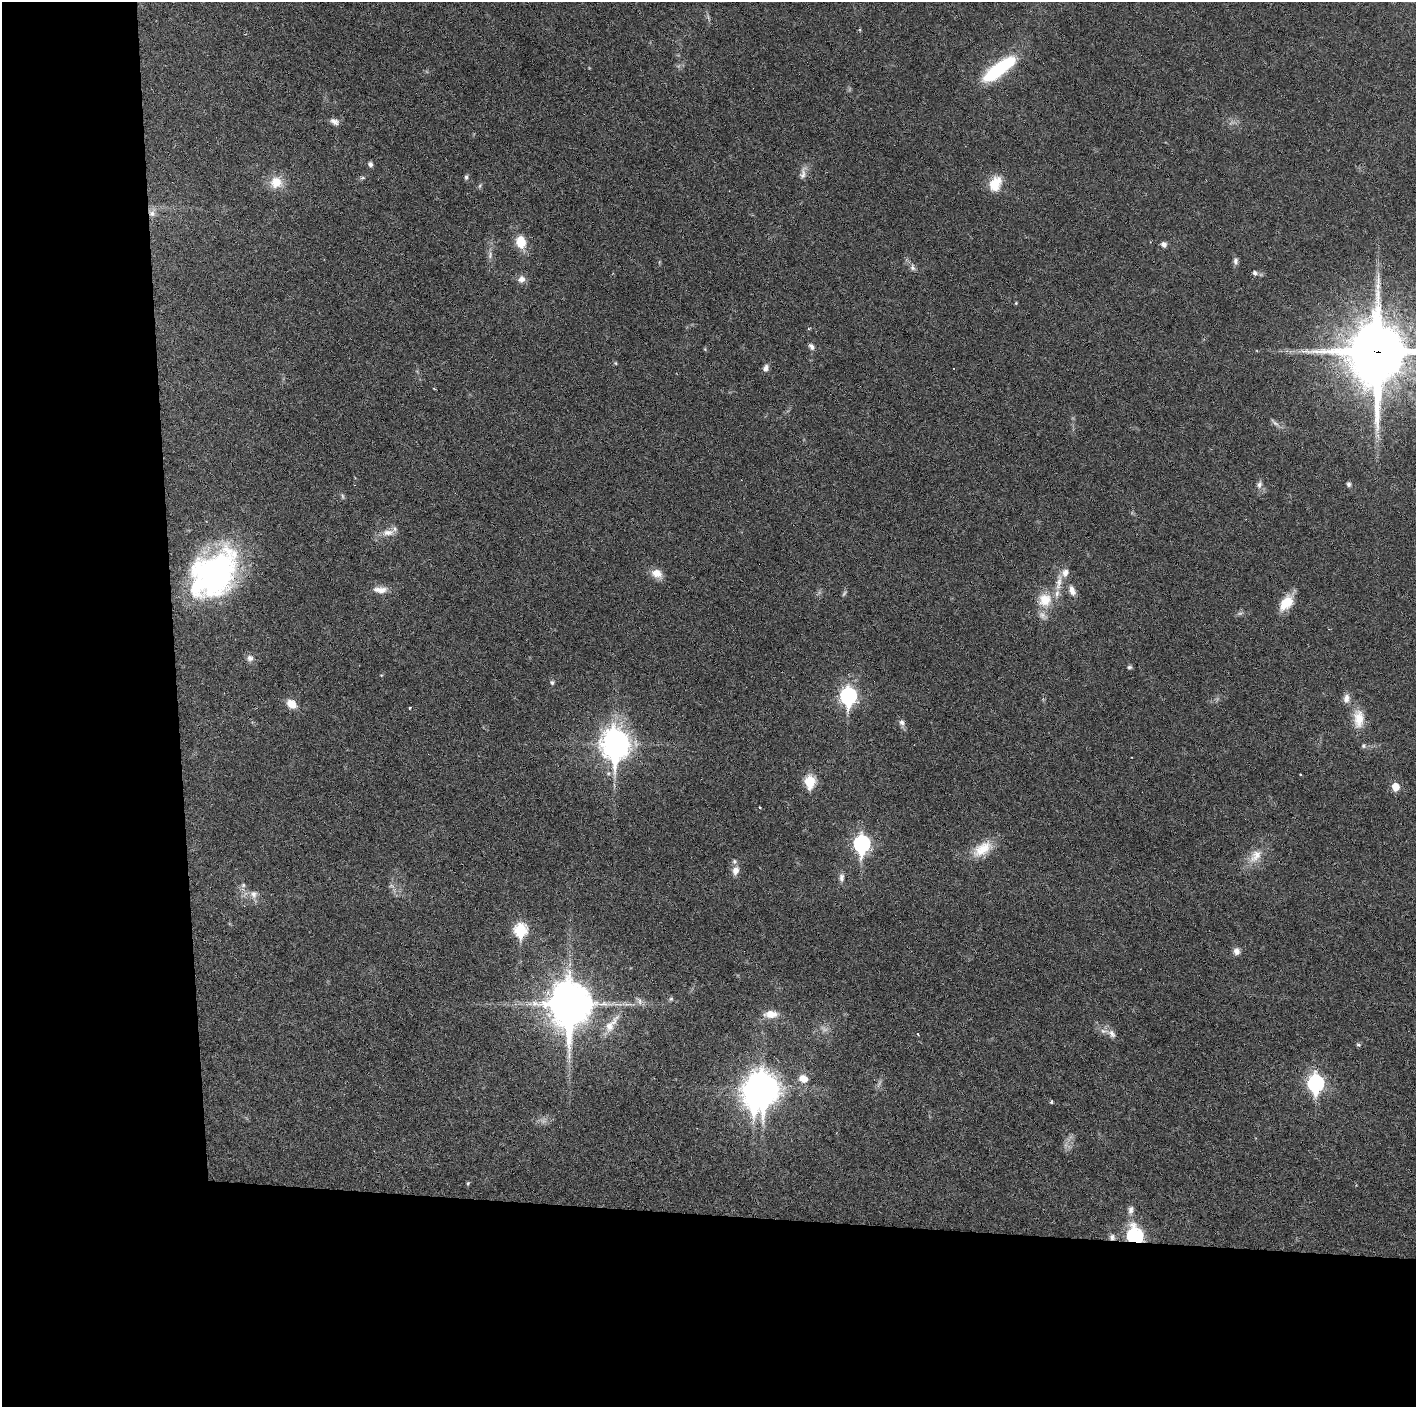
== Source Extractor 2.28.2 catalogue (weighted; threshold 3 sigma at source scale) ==
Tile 7 of 3 x 3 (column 1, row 3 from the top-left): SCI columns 1-1414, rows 1-1405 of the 4242 x 4218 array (HDU 1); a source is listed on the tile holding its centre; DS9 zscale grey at full resolution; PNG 1418 x 1409 px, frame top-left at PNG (2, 2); no overlay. Shown black and unused: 24% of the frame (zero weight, under 3 of 6 exposures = <1% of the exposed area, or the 3 px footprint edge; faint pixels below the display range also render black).
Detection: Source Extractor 2.28.2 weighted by HDU 2 'WHT'; one run over the whole footprint, this tile lists its part. Background 0.0253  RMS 0.002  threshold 0.00821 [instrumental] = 3 sigma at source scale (4.09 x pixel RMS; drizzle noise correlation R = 1.36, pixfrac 0.8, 0.05/0.05 arcsec/px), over >= 5 px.
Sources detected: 89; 7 too faint to see at this stretch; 3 inside a brighter object's white glare — not listed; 4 inside a brighter listed object's ellipse — not listed separately; the other 75 listed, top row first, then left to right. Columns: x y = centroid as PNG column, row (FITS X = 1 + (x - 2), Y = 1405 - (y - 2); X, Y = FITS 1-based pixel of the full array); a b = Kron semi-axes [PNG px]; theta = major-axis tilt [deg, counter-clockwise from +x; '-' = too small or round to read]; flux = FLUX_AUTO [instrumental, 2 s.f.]
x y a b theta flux
996 71 34 15 37 11
334 121 12 7 -22 0.89
370 164 7 6 - 0.53
803 173 20 8 75 1.2
466 177 7 5 83 0.38
362 178 7 4 1 0.3
276 182 15 15 - 3.3
995 184 20 14 65 3.6
480 186 7 5 60 0.32
152 213 11 9 57 1.1
521 242 11 8 -80 4.6
1164 244 7 6 - 0.67
490 255 13 6 79 0.78
1235 261 9 6 -88 0.64
912 267 10 6 -77 0.64
1255 273 6 5 - 0.52
521 279 10 9 - 1.1
1016 303 4 3 - 0.18
811 347 9 6 -60 0.66
1378 352 23 21 87 1200
615 363 6 4 -88 0.18
766 368 9 7 71 0.74
1377 436 8 6 -30 0.56
1259 484 11 8 77 0.8
1349 484 6 5 - 0.45
342 496 9 3 -79 0.33
388 533 18 8 6 1.7
215 573 51 38 53 49
657 573 13 10 -25 2
1059 582 29 7 81 2.5
380 590 20 9 -2 1.7
1072 590 14 8 -70 1.4
1045 600 19 19 - 4.5
1286 603 20 11 50 3.9
250 658 10 9 - 0.87
1129 667 6 5 - 0.34
552 682 6 5 - 0.36
848 696 9 7 -89 49
1346 698 12 8 82 1.2
291 704 12 9 -39 2.2
410 708 3 3 - 0.19
1358 719 26 14 -88 3.6
902 723 10 8 -61 0.76
615 744 12 9 -87 230
1363 746 7 7 - 0.45
1131 757 3 2 - 0.12
1300 774 3 2 - 0.14
810 782 7 6 - 13
1395 787 6 5 - 3.6
760 807 3 2 - 0.17
861 844 9 7 -89 47
982 849 29 16 33 4.4
1255 856 24 14 50 3.1
736 870 11 8 73 1.3
841 877 12 7 87 0.8
243 885 7 6 - 0.45
254 894 12 10 -77 1.3
520 930 7 6 - 20
1236 951 8 7 - 1.1
671 999 6 5 - 0.33
639 1001 12 7 -63 0.81
569 1004 16 13 -89 650
770 1014 17 9 1 2.2
611 1024 34 11 53 3.5
918 1034 3 3 - 0.23
1112 1034 14 8 -56 1.1
1358 1045 6 5 - 0.29
803 1079 13 9 -21 2
1316 1083 9 7 89 47
763 1088 12 9 -69 240
1051 1102 4 4 - 0.32
468 1183 4 4 - 0.24
1131 1210 12 8 76 0.95
1135 1236 8 7 - 43
1112 1237 8 8 - 0.71
Overlapping masked pixels (flux is a lower limit): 4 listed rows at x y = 152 213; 1378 352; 1135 1236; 1112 1237
Isophote crosses this tile's border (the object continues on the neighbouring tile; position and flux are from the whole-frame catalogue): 1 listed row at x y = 1378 352